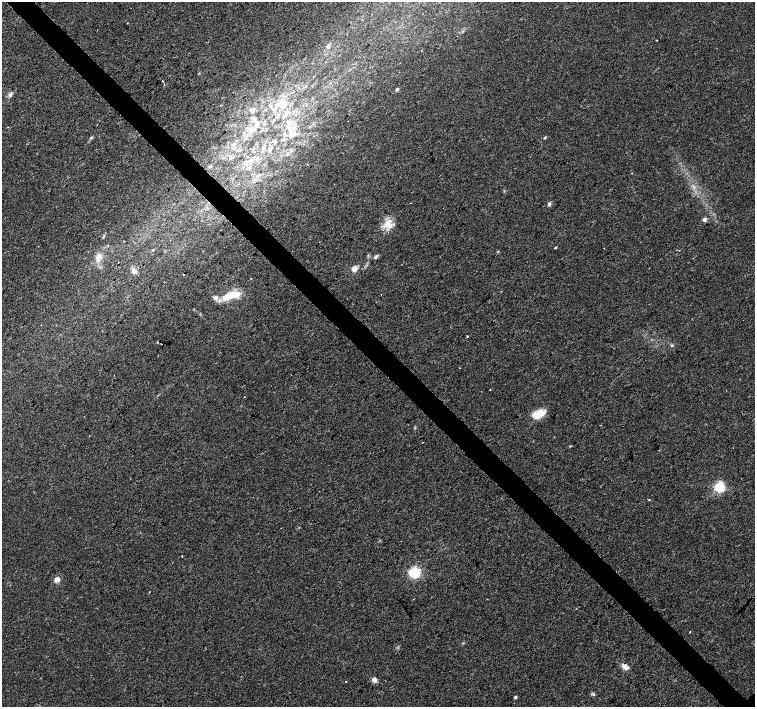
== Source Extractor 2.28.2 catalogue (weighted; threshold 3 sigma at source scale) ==
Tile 11 of 4 x 4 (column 3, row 3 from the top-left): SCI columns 3011-4516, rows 1562-2970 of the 6026 x 6006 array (HDU 1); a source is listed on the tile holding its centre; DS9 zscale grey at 2 x 2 block average (1 PNG px = mean of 2 x 2 image px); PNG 757 x 709 px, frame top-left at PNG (2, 2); no overlay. Shown black and unused: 4% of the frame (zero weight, under 2 of 3 exposures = <1% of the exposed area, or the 3 px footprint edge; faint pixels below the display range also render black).
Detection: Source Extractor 2.28.2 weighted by HDU 2 'WHT'; one run over the whole footprint, this tile lists its part. Background 0.0278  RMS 0.0046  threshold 0.0205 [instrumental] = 3 sigma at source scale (4.5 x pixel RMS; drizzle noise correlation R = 1.50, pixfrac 1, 0.0396/0.0396 arcsec/px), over >= 5 px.
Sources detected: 52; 1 cosmic-ray / hot-pixel residue — not listed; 2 inside a brighter listed object's ellipse — not listed separately; the other 49 listed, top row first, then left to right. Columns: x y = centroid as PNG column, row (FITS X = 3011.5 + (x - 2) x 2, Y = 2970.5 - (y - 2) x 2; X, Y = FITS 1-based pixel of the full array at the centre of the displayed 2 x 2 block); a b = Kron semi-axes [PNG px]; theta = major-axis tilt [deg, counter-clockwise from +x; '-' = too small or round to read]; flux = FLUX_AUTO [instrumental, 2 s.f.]
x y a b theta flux
328 46 6 4 87 2.9
162 81 2 2 - 1.4
397 89 3 3 - 2.4
10 95 6 4 47 3
220 105 2 2 - 1.4
276 105 19 4 55 8.7
286 113 5 3 - 2.2
278 116 5 2 - 1.4
256 124 8 5 -23 5.8
288 125 8 5 60 6.4
250 130 5 3 - 2.5
292 134 8 4 -60 4.8
91 137 5 2 - 1.3
545 138 3 2 - 1.5
632 173 2 2 - 0.61
549 204 5 4 - 2.4
704 219 3 3 - 6.9
388 223 11 9 45 12
103 236 5 2 - 1.1
556 248 3 2 - 0.99
153 250 2 2 - 4.1
498 251 3 2 - 0.7
99 257 12 5 53 7
375 257 4 3 - 2.4
118 262 2 2 - 0.5
354 269 3 3 - 24
134 271 8 5 -49 4.1
381 294 2 2 - 0.57
231 295 25 7 17 23
467 336 2 2 - 2.3
157 342 2 2 - 2.8
161 344 2 2 - 2
672 345 4 3 - 1.2
490 390 2 2 - 0.81
244 397 2 2 - 1.4
534 414 15 9 -57 9.9
570 446 3 2 - 0.74
719 486 3 3 - 170
649 500 3 2 - 0.81
182 556 2 2 - 0.88
414 572 4 4 - 190
57 580 3 3 - 23
149 592 2 2 - 0.43
690 632 2 2 - 2.1
625 666 11 4 -45 7.3
374 680 6 5 - 4.5
346 682 2 2 - 0.94
593 694 4 2 - 1.2
515 697 3 3 - 2
Diffuse or blended objects may show on this block-average render without a row.